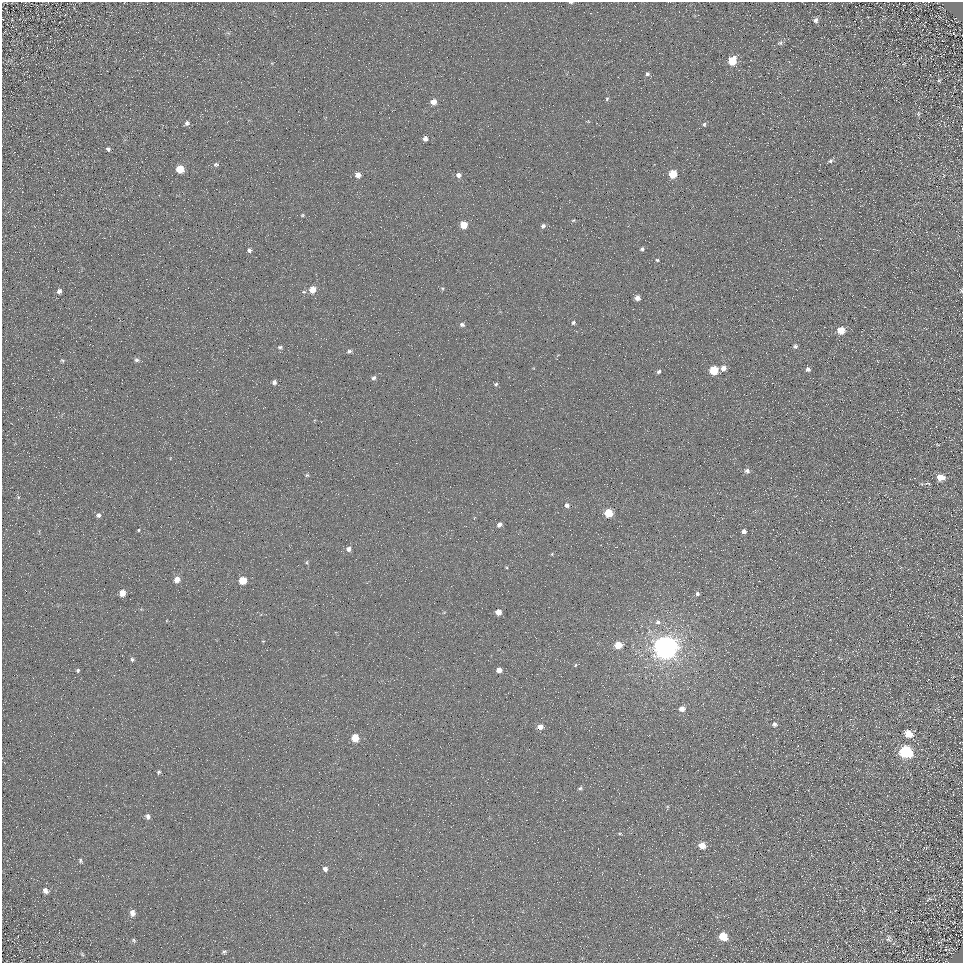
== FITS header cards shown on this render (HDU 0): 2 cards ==
NAXIS1  =                  961
NAXIS2  =                  961

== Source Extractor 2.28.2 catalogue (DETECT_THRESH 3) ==
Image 961 x 961 px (HDU 0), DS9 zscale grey, 1 PNG px = 1 image px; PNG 965 x 965 px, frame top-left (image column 1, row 961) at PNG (2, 2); no overlay
Background 4.87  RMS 8.7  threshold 26.1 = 3 sigma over >= 5 px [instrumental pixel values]
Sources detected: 99; all 99 listed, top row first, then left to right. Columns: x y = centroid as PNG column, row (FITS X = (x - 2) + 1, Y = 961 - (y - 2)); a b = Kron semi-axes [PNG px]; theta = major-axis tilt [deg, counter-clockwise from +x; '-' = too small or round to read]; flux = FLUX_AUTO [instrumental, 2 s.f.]
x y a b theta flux
571 2 5 2 - 760
12 20 3 3 - 390
815 20 7 6 - 2100
780 43 8 6 19 1500
732 61 7 6 - 16000
904 63 6 3 21 470
647 74 6 6 - 1300
939 81 5 4 - 830
607 99 5 4 - 880
433 102 5 5 - 4800
918 114 8 5 84 1100
187 123 6 6 - 1600
704 124 6 4 -81 970
425 138 4 4 - 2600
108 149 4 3 - 1100
830 161 7 5 32 1500
216 164 7 6 - 1300
180 169 6 5 - 12000
673 174 5 5 - 16000
358 175 5 5 - 4300
458 175 6 5 - 2800
302 215 5 4 - 650
573 220 5 4 - 650
464 225 5 5 - 11000
543 226 6 5 - 1800
642 249 5 4 - 1100
249 250 5 5 - 1700
657 260 5 4 - 780
442 288 5 4 - 740
312 290 6 6 - 7700
59 291 6 5 - 1800
961 291 5 3 - 650
637 298 5 5 - 3500
573 323 5 4 - 1000
462 325 6 5 - 1600
841 330 6 5 - 11000
795 346 6 5 - 1400
280 347 6 5 - 1200
349 351 6 5 - 1300
62 360 5 4 - 690
136 360 6 5 - 1300
723 368 6 5 - 3300
808 369 5 5 - 1800
714 370 6 6 - 22000
659 371 5 4 - 1300
373 378 6 5 - 1500
274 382 5 5 - 1700
496 384 5 4 - 990
937 445 6 3 -19 480
747 471 6 5 - 2100
307 475 6 5 - 890
940 477 7 6 - 7900
928 483 11 4 2 1400
18 497 6 4 -72 670
567 505 5 5 - 2000
608 513 5 5 - 18000
98 515 6 6 - 1600
499 525 4 4 - 2600
138 530 4 3 - 590
744 531 5 5 - 1700
348 549 6 5 - 2300
552 554 5 3 - 550
307 562 7 4 89 810
177 579 6 6 - 5100
243 580 5 5 - 14000
122 593 5 5 - 6900
697 594 5 5 - 1200
498 612 5 5 - 5500
658 622 8 7 - 2300
263 641 4 3 - 480
618 645 6 5 - 11000
665 647 8 8 - 900000
132 659 6 5 - 1300
575 665 6 4 61 780
78 670 5 5 - 950
499 670 5 5 - 3700
682 709 7 6 - 3800
774 724 7 6 - 1600
540 727 6 5 - 4600
908 733 7 6 - 8600
355 738 5 5 - 12000
906 752 8 7 - 76000
159 772 6 5 - 1000
580 788 6 5 - 1200
148 817 7 6 - 2200
620 833 6 3 0 630
702 846 6 6 - 7300
80 861 7 4 -65 990
325 869 6 5 - 2100
45 891 7 6 - 2700
929 899 10 4 31 1400
132 913 7 6 - 3200
723 936 7 6 - 12000
889 939 10 6 -89 1700
134 940 6 5 - 890
939 942 4 2 - 440
946 949 6 4 45 840
224 952 5 4 - 1000
82 954 6 4 -46 750
At the frame edge (FLAGS 8, measured only in part): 2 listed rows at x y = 571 2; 961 291